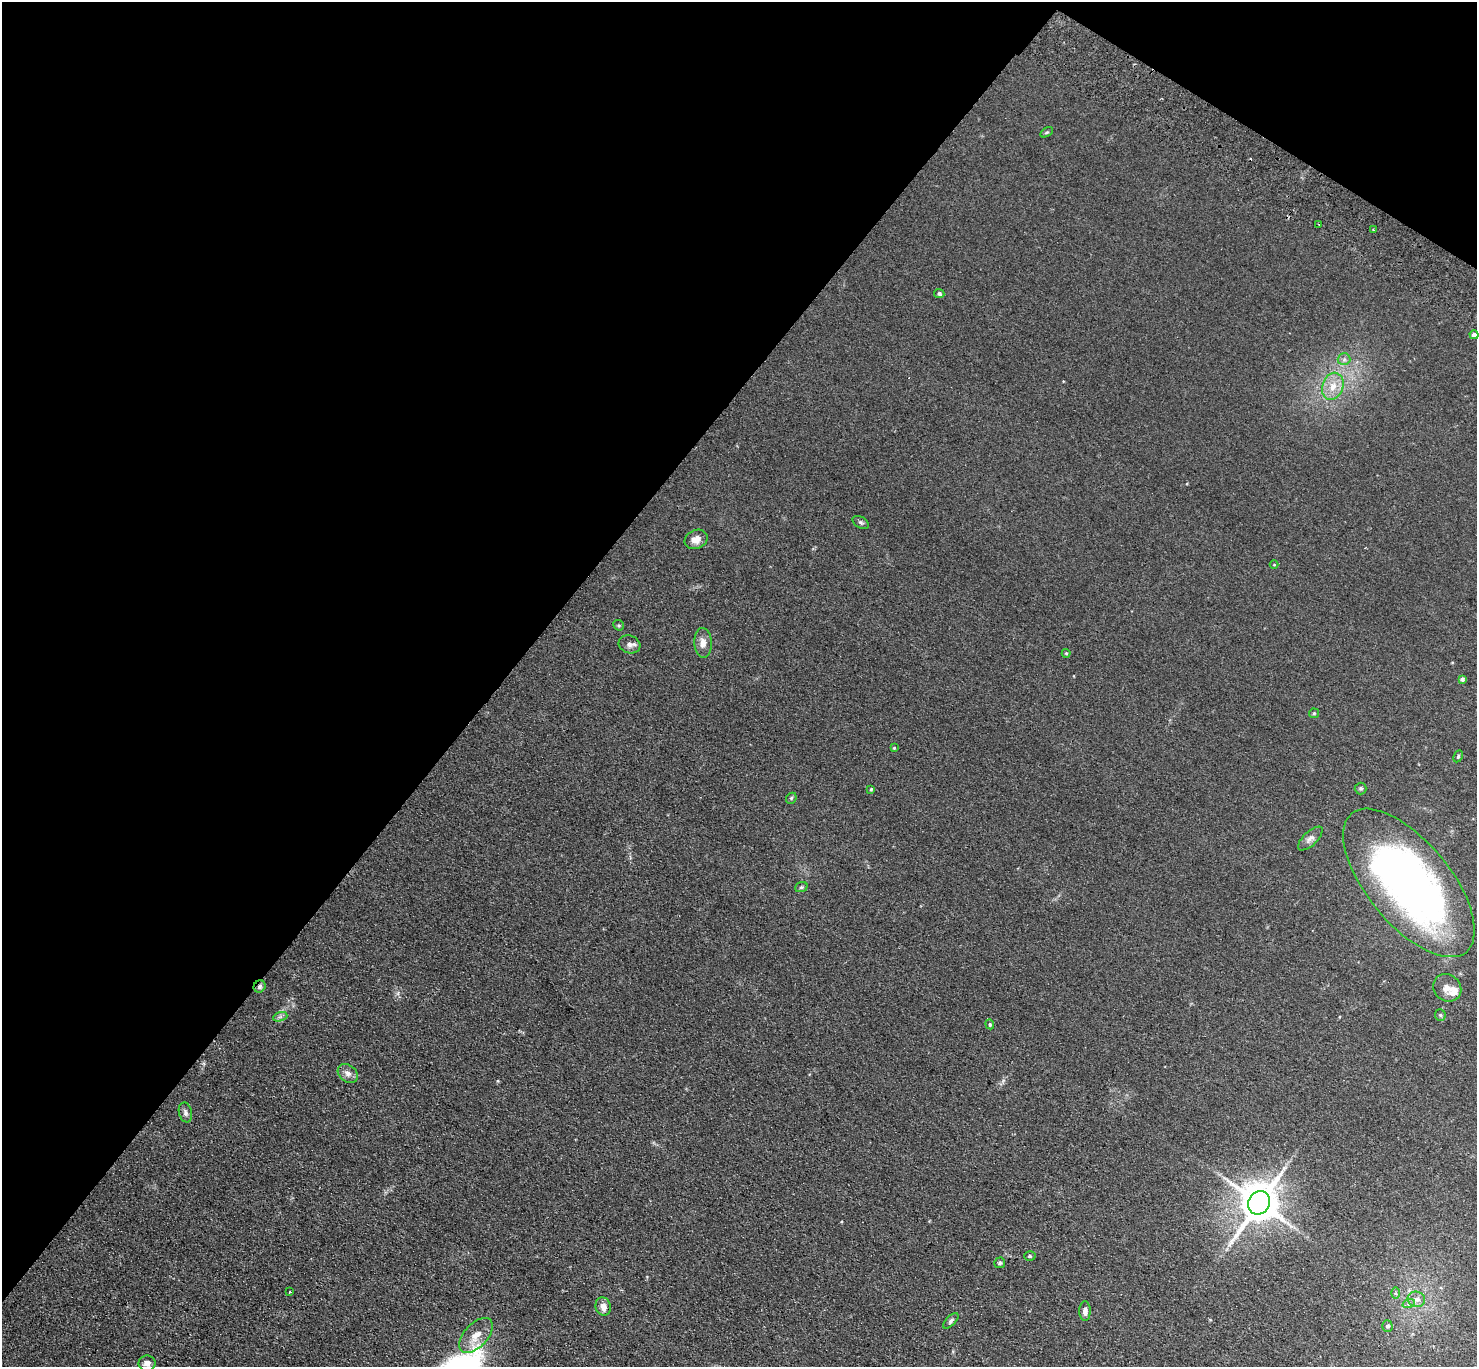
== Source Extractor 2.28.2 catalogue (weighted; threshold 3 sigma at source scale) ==
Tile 2 of 4 x 4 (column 2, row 1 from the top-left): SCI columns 1514-2988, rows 4299-5663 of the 5975 x 6006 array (HDU 1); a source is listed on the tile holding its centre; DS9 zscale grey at full resolution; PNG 1479 x 1369 px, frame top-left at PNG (2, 2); each listed source drawn as its Kron ellipse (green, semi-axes under 4 px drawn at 4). Shown black and unused: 37% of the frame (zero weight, under 2 of 3 exposures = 3% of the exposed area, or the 3 px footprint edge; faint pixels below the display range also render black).
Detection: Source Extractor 2.28.2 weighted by HDU 2 'WHT'; one run over the whole footprint, this tile lists its part. Background 0.0978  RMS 0.012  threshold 0.0537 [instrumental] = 3 sigma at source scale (4.5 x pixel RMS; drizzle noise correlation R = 1.50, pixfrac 1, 0.05/0.05 arcsec/px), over >= 5 px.
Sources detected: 46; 1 cosmic-ray / hot-pixel residue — neither listed nor drawn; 1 inside a brighter listed object's ellipse — not listed separately; the other 44 listed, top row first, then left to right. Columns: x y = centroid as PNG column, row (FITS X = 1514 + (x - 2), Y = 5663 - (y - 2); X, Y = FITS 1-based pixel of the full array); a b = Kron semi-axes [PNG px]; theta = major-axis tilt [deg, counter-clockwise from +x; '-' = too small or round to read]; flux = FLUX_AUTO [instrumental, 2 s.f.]
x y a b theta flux
1047 132 7 4 30 1.5
1319 224 3 2 - 1.4
1373 229 3 2 - 0.88
939 294 5 4 - 2.6
1474 335 4 4 - 3.9
1344 359 6 6 - 3
1333 386 14 10 70 15
861 522 9 5 -31 2.6
696 539 12 9 25 9.3
1274 565 4 3 - 0.81
619 625 6 5 - 1.6
703 643 15 8 -87 8.1
629 644 11 8 -19 5.4
1066 653 4 4 - 1.1
1462 679 4 4 - 3.1
1314 713 5 5 - 1.4
894 748 3 3 - 1.1
1458 756 6 4 63 1.8
1361 788 6 6 - 1.9
871 789 4 4 - 1.5
791 798 6 5 - 1.6
1310 839 15 7 44 6.2
1409 883 90 41 -50 610
801 887 6 5 - 1.8
260 987 6 5 - 2.9
1447 988 15 13 -42 11
1440 1015 6 5 - 1.9
280 1017 7 4 19 2.7
990 1024 5 4 - 1.6
348 1073 11 8 -39 6.1
185 1112 10 6 -76 3.8
1259 1203 12 10 58 3400
1030 1256 5 5 - 1.7
1000 1263 5 5 - 1.9
290 1292 3 3 - 2.2
1396 1293 6 4 -89 1.6
1416 1299 9 7 -12 5.6
1409 1303 6 4 19 2.3
603 1307 9 7 -73 8.5
1085 1311 10 5 89 5.8
951 1321 10 4 46 2.4
1387 1326 5 5 - 2.5
476 1335 21 12 47 16
147 1363 8 8 - 6.4
Overlapping masked pixels (flux is a lower limit): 1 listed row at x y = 260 987